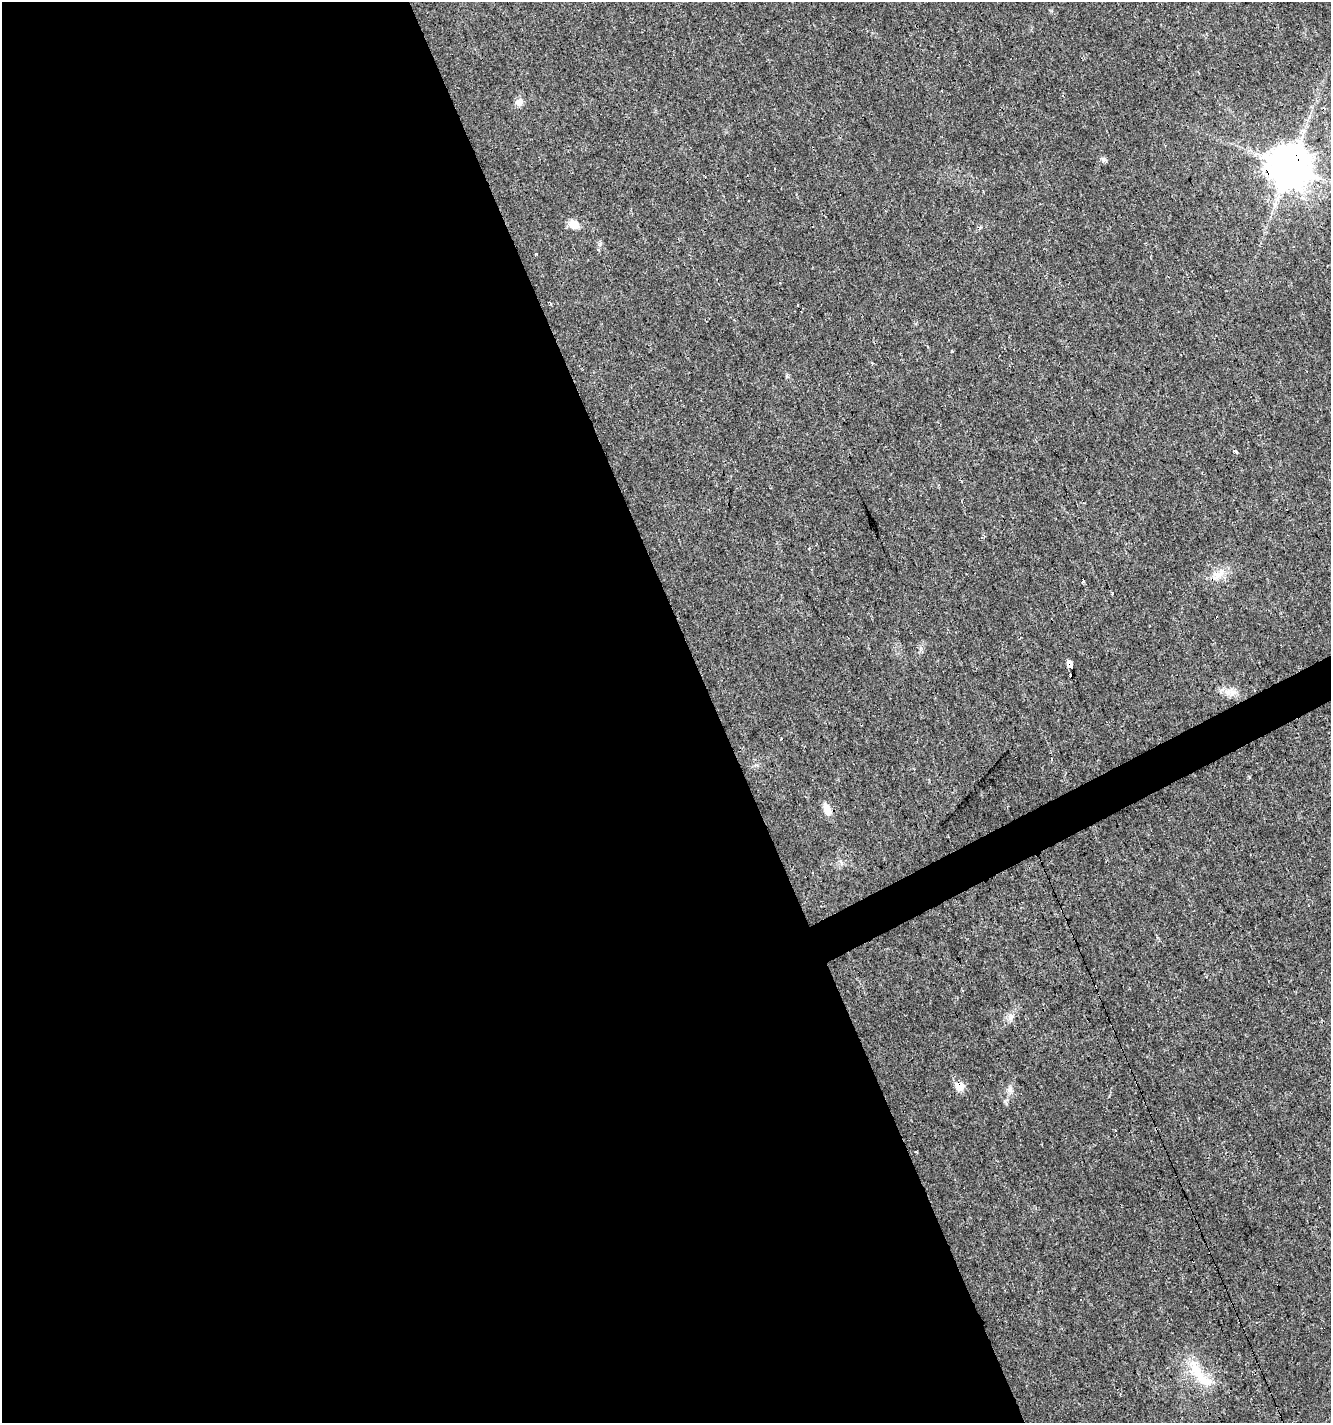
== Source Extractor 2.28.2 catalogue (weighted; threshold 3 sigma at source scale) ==
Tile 9 of 4 x 4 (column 1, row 3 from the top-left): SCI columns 147-1475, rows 1421-2841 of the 5550 x 5682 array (HDU 1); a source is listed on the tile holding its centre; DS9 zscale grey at full resolution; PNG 1333 x 1425 px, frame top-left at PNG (2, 2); no overlay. Shown black and unused: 55% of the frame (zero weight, under 3 of 4 exposures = <1% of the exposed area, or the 3 px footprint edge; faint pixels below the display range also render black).
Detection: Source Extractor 2.28.2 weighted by HDU 2 'WHT'; one run over the whole footprint, this tile lists its part. Background 0.0143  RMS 0.0028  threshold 0.0127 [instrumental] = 3 sigma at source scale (4.5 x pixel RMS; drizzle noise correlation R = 1.50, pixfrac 1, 0.0396/0.0396 arcsec/px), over >= 5 px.
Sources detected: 32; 14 cosmic-ray / hot-pixel residue — not listed; the other 18 listed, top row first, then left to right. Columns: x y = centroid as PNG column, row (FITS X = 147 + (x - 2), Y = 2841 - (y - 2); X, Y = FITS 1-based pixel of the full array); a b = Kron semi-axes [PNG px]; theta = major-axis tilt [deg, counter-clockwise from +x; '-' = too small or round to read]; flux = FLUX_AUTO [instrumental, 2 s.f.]
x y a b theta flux
942 91 3 3 - 0.81
519 102 10 8 62 1.6
1103 159 7 5 -67 0.72
1290 166 12 11 - 1100
574 224 12 9 -16 2.9
536 254 5 3 - 0.22
797 304 3 2 - 0.37
1218 575 19 12 25 3.7
1070 664 5 3 - 79
1228 692 12 10 -60 2.3
827 809 15 8 -69 3
962 990 3 3 - 2
1010 1018 8 6 -71 1.1
960 1086 6 6 - 5.6
1010 1089 9 6 -75 1.1
1115 1130 3 3 - 0.95
917 1152 4 2 - 0.29
1200 1375 53 14 -47 9.9
Overlapping masked pixels (flux is a lower limit): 3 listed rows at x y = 1290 166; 1070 664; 960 1086
Unlisted compact peaks at least as high as the median listed source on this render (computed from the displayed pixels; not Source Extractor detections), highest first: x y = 952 351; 921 648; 1006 1103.